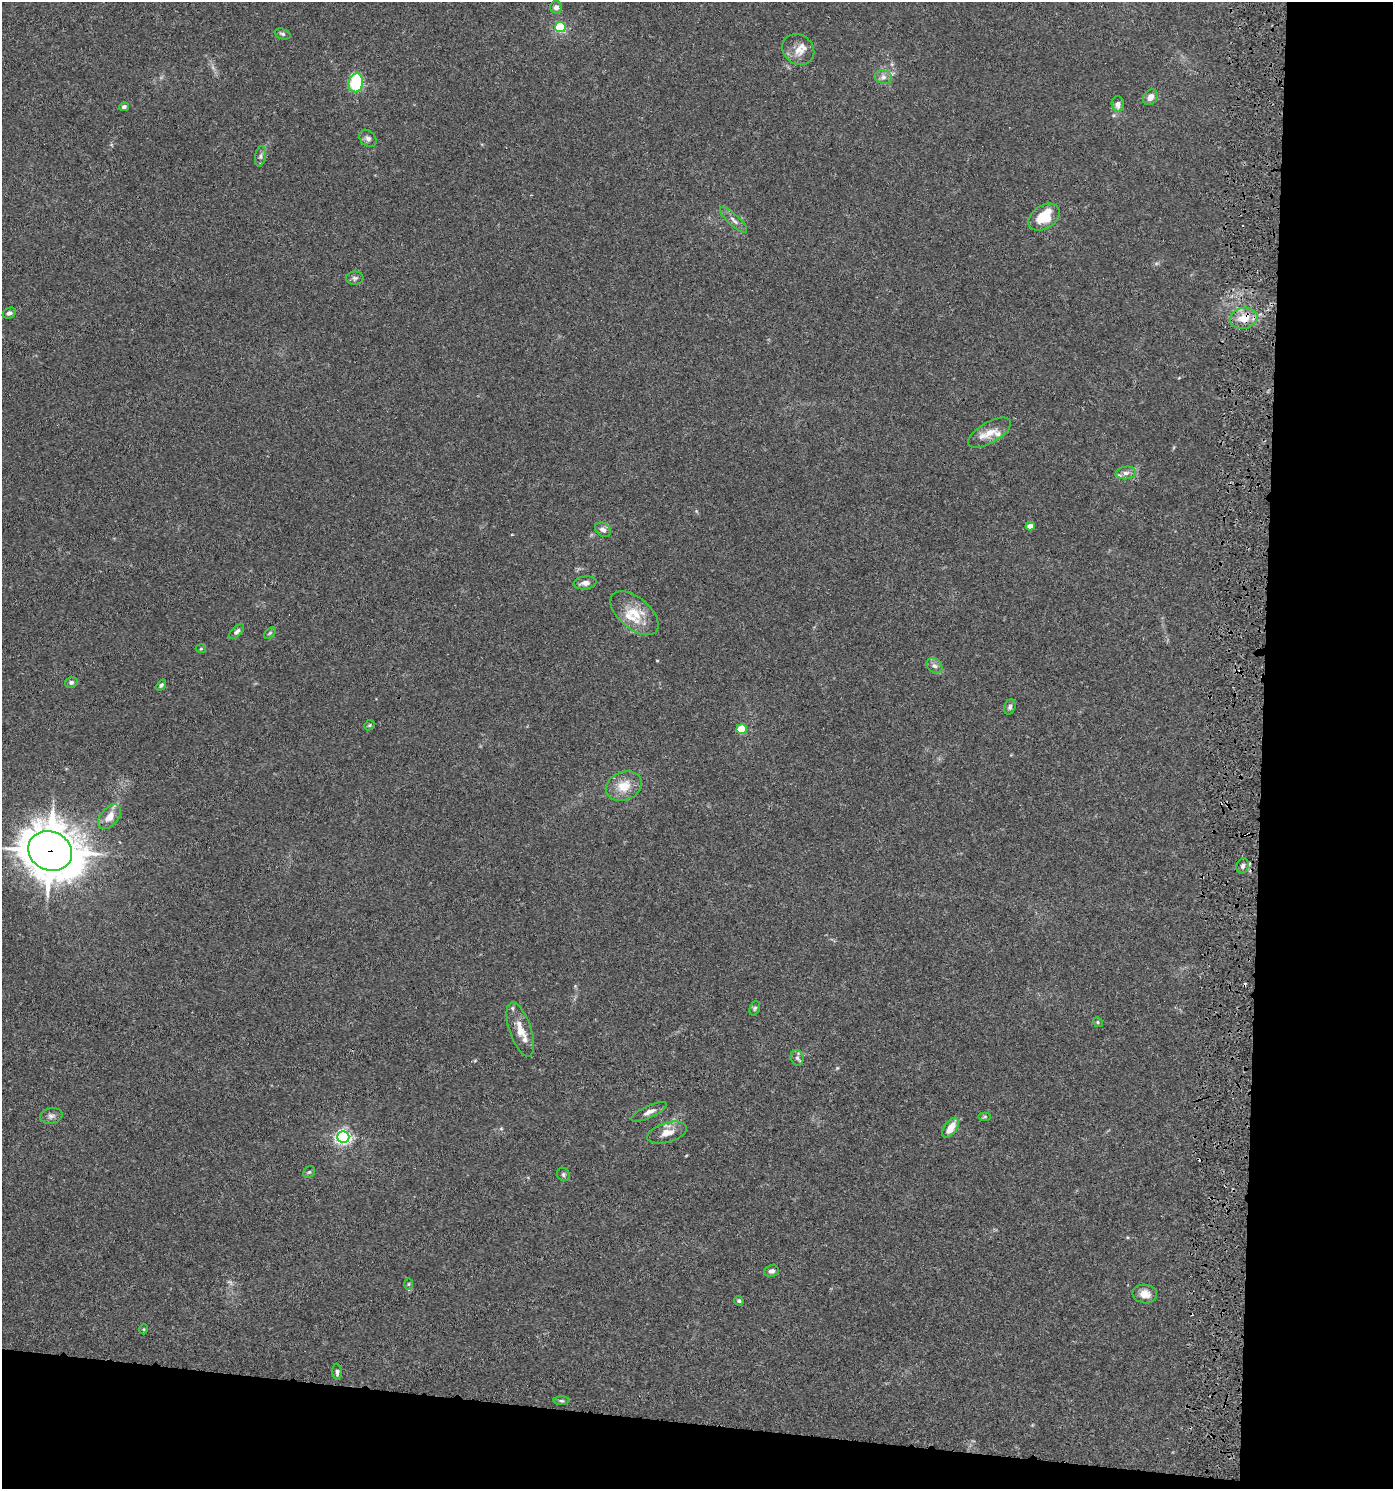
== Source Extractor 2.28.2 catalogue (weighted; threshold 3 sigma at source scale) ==
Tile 9 of 3 x 3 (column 3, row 3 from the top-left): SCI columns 3050-4440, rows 8-1494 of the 4601 x 4480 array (HDU 1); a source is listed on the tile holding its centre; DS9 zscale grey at full resolution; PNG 1395 x 1491 px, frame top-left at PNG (2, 2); each listed source drawn as its Kron ellipse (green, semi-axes under 4 px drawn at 4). Shown black and unused: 14% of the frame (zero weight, under 3 of 5 exposures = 3% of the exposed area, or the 3 px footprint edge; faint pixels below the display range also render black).
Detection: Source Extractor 2.28.2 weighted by HDU 2 'WHT'; one run over the whole footprint, this tile lists its part. Background 0.0249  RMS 0.0022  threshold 0.00982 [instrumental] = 3 sigma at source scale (4.5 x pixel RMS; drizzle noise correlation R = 1.50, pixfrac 1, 0.05/0.05 arcsec/px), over >= 5 px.
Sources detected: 63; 3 cosmic-ray / hot-pixel residue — neither listed nor drawn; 6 inside a brighter listed object's ellipse — not listed separately; the other 54 listed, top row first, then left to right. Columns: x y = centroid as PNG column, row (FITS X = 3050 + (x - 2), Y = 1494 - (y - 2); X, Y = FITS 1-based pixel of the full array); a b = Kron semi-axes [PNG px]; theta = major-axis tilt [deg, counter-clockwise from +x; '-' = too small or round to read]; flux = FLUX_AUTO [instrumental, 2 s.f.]
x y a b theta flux
556 7 6 6 - 0.92
560 27 5 5 - 21
283 34 8 5 -18 0.5
798 50 17 14 -41 2.5
883 77 9 6 -13 0.93
356 83 9 7 79 16
1150 97 8 6 51 1.3
1118 104 8 6 -87 1.1
124 107 5 4 - 0.5
368 138 10 7 -47 0.77
260 156 10 5 79 0.69
1044 217 17 11 34 6.7
733 220 18 5 -43 1.1
355 278 8 6 6 0.58
9 313 7 5 24 0.71
1244 318 14 10 12 3.3
990 433 24 10 30 3
1126 473 10 6 7 0.97
1030 526 4 4 - 1.9
603 530 8 6 -35 1
585 583 11 6 6 1.1
635 613 28 15 -40 5.4
237 631 9 5 44 0.67
270 633 7 4 45 0.32
201 649 5 3 - 0.2
934 666 9 6 -41 0.83
71 682 6 5 - 0.56
161 685 6 4 54 0.36
1010 707 8 5 72 0.57
369 725 5 4 - 0.29
742 729 5 5 - 8
624 786 18 14 22 4
110 817 14 8 49 2.4
50 851 22 19 -25 680
1243 866 7 6 - 0.68
755 1008 7 5 70 0.36
1098 1022 5 4 - 0.28
520 1029 28 10 -71 3.3
797 1058 8 6 -72 0.64
649 1112 19 6 25 1.3
51 1116 11 7 11 0.87
985 1117 6 4 0 0.31
951 1128 11 6 55 2.8
667 1133 20 10 16 2.5
343 1137 6 6 - 64
309 1172 6 5 - 0.35
563 1174 7 6 - 0.46
772 1271 7 5 9 0.74
409 1284 6 4 89 0.26
1145 1294 12 9 -7 1.8
739 1301 5 4 - 0.35
144 1329 5 3 - 0.21
337 1372 8 5 -87 0.59
562 1401 8 4 -1 0.35
Overlapping masked pixels (flux is a lower limit): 2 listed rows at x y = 1244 318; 50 851
Isophote crosses this tile's border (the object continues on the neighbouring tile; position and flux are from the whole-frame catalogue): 1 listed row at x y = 50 851